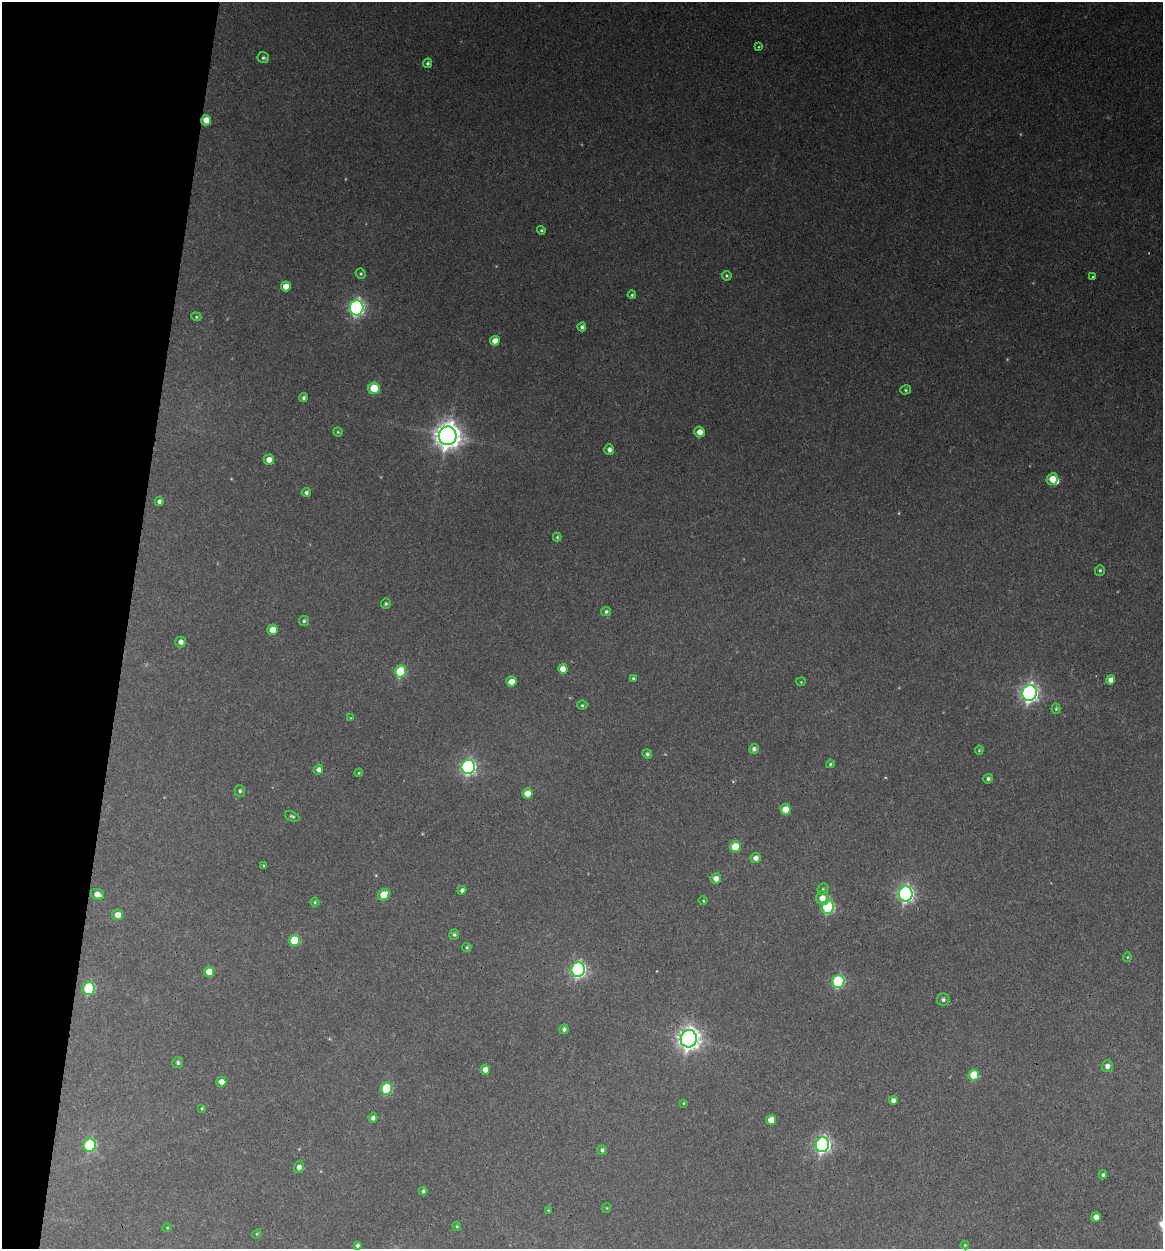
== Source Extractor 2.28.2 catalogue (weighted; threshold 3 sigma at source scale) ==
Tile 9 of 4 x 4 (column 1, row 3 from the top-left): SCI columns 242-1402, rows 1248-2494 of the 5007 x 4987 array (HDU 1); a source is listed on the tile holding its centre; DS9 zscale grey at full resolution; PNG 1165 x 1251 px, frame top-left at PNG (2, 2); each listed source drawn as its Kron ellipse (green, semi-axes under 4 px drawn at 4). Shown black and unused: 11% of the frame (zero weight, under 3 of 4 exposures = <1% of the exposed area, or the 3 px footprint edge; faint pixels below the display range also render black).
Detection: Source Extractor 2.28.2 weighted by HDU 2 'WHT'; one run over the whole footprint, this tile lists its part. Background 0.118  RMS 0.0043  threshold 0.0193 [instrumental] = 3 sigma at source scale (4.5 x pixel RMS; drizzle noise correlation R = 1.50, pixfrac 1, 0.05/0.05 arcsec/px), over >= 5 px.
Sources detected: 109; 4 too faint to see at this stretch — neither listed nor drawn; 1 inside a brighter listed object's ellipse — not listed separately; the other 104 listed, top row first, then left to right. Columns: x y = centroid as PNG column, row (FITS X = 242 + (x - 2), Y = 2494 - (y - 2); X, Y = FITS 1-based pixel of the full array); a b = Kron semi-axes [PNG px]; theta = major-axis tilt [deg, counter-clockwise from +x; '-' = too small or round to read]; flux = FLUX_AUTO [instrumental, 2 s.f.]
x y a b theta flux
758 47 4 3 - 0.45
263 58 6 5 - 1
427 63 5 4 - 0.99
206 120 5 5 - 5.4
541 230 4 4 - 0.65
361 274 5 5 - 0.7
727 276 5 4 - 0.79
1093 277 4 3 - 0.62
286 286 5 5 - 5.3
632 295 4 4 - 0.68
357 308 7 6 - 120
196 317 5 4 - 0.58
582 327 4 4 - 1.4
495 341 5 5 - 4.3
374 388 6 5 - 12
906 390 5 4 - 0.68
304 398 4 4 - 1.3
338 432 4 4 - 0.61
700 432 5 5 - 4.2
448 436 9 9 - 550
609 450 5 5 - 2
269 460 5 5 - 3.7
1052 479 6 5 - 7.1
306 493 5 4 - 1.2
159 501 5 4 - 1.4
557 537 4 4 - 0.66
1100 570 5 5 - 0.84
386 604 5 5 - 0.96
606 611 5 4 - 1
304 621 5 5 - 0.95
272 630 5 5 - 6.1
181 642 5 5 - 2.2
563 669 5 4 - 5.1
400 671 6 5 - 25
633 678 4 3 - 0.7
1111 680 4 4 - 2.8
511 682 5 5 - 5
801 682 4 4 - 0.46
1029 693 8 7 - 190
582 705 5 4 - 0.75
1056 709 5 4 - 0.64
351 718 4 3 - 0.37
754 749 5 5 - 1.6
979 750 5 4 - 0.58
647 754 5 4 - 1.2
830 764 4 3 - 0.64
468 767 7 6 - 110
318 770 5 4 - 2
359 773 4 3 - 0.46
988 779 5 4 - 1.1
240 791 6 5 - 1
527 793 5 5 - 6.8
785 809 5 5 - 7.2
292 816 7 5 -23 0.85
735 847 5 5 - 11
756 858 5 5 - 2.4
264 866 3 3 - 0.64
716 878 5 5 - 2.9
823 889 6 5 - 0.71
462 890 4 4 - 1.4
97 894 7 5 -21 3.7
906 894 7 7 - 140
384 895 6 5 - 12
822 898 7 6 - 4.2
703 901 4 3 - 0.39
315 902 4 4 - 0.52
828 907 7 6 - 49
118 915 5 5 - 4.4
454 935 5 5 - 0.89
294 941 5 5 - 18
467 947 4 4 - 0.74
1127 957 5 4 - 0.48
578 970 7 6 - 110
209 972 5 5 - 6.6
838 981 6 6 - 48
89 988 6 6 - 38
943 999 6 6 - 1.3
564 1029 4 4 - 1.2
689 1039 9 8 - 340
178 1063 6 5 - 1.3
1107 1066 6 5 - 2.2
485 1070 5 5 - 3.7
974 1075 5 5 - 13
221 1082 5 5 - 3.5
386 1088 6 5 - 26
893 1100 4 4 - 2
683 1103 3 3 - 0.42
202 1108 4 3 - 0.62
373 1118 5 4 - 1.7
771 1120 5 5 - 6.2
90 1145 7 6 - 45
822 1145 7 6 - 140
602 1150 5 5 - 1.1
299 1167 5 5 - 1.9
1103 1175 4 4 - 0.86
423 1191 4 3 - 0.93
607 1208 5 3 - 0.39
548 1210 4 3 - 0.39
1096 1217 5 4 - 2.8
457 1226 5 4 - 0.59
167 1228 5 4 - 0.49
257 1234 5 4 - 0.52
357 1245 4 3 - 0.97
965 1245 4 4 - 0.51
Overlapping masked pixels (flux is a lower limit): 2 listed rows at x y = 206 120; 943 999